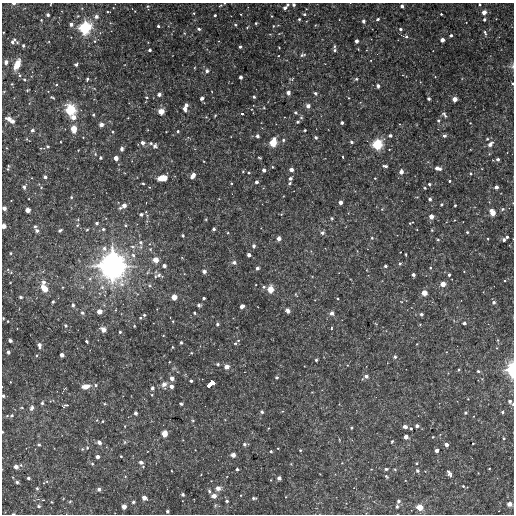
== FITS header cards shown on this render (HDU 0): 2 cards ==
NAXIS1  =                  512
NAXIS2  =                  512

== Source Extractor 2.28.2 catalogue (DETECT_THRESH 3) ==
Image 512 x 512 px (HDU 0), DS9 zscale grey, 1 PNG px = 1 image px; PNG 516 x 516 px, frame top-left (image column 1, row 512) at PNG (2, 3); no overlay
Background 3260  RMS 140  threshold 420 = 3 sigma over >= 5 px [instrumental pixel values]
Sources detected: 363; all 363 listed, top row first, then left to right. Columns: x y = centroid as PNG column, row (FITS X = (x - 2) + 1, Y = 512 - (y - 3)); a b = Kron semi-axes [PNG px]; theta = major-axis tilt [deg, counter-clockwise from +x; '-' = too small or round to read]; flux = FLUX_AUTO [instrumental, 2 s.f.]
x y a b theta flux
14 4 4 3 - 2.6e+04
51 4 3 2 - 5.7e+03
480 4 3 3 - 1.0e+04
220 5 6 3 19 9.4e+03
294 5 3 3 - 2.6e+04
148 6 5 4 - 1.1e+04
402 6 4 3 - 3.0e+04
285 7 7 3 47 4.4e+04
108 12 4 2 - 7.6e+03
484 12 4 4 - 7.8e+04
194 13 4 4 - 1.1e+04
304 14 4 3 - 1.5e+04
441 14 3 3 - 1.2e+04
48 15 3 3 - 1.8e+04
215 15 3 3 - 1.6e+04
96 16 5 5 - 2.7e+04
272 16 2 2 - 7.4e+03
299 19 3 3 - 1.4e+04
378 19 3 3 - 2.1e+04
484 19 4 3 - 2.3e+04
41 20 4 3 - 7.9e+03
306 21 3 2 - 5.9e+03
363 21 3 3 - 3.2e+04
256 23 3 3 - 1.1e+04
71 24 4 4 - 4.3e+04
235 25 4 3 - 1.2e+04
158 26 3 3 - 2.1e+04
273 26 4 3 - 7.1e+03
247 27 4 3 - 1.0e+04
85 28 11 10 - 3.9e+05
199 29 4 3 - 2.0e+04
400 29 4 4 - 2.2e+04
184 33 4 4 - 1.0e+04
485 33 7 4 -69 2.1e+04
451 35 3 3 - 2.2e+04
406 36 6 4 -18 2.2e+04
442 40 4 4 - 5.7e+04
13 41 8 4 50 3.0e+04
94 41 5 4 - 1.2e+04
356 41 3 3 - 4.0e+04
17 42 5 4 - 1.2e+04
23 46 3 3 - 1.7e+04
334 46 6 3 70 1.1e+04
240 47 3 3 - 2.1e+04
279 48 2 2 - 6.5e+03
150 50 3 3 - 2.3e+04
334 50 4 4 - 1.9e+04
303 55 9 5 11 2.2e+04
6 62 4 4 - 3.6e+04
17 64 10 5 65 1.2e+05
76 64 4 3 - 2.0e+04
512 66 7 7 - 2.3e+04
207 71 5 4 - 3.3e+04
19 75 5 3 - 1.1e+04
241 77 3 3 - 3.0e+04
435 77 4 2 - 5.7e+03
24 79 4 4 - 1.0e+04
87 79 4 3 - 1.5e+04
292 79 6 4 17 1.1e+04
356 79 5 4 - 1.5e+04
12 84 3 3 - 7.4e+03
512 84 4 3 - 1.1e+04
56 85 4 3 - 1.0e+04
378 86 4 3 - 3.6e+04
27 90 3 3 - 9.0e+03
288 93 4 3 - 5.6e+04
315 93 4 4 - 2.2e+04
159 94 4 3 - 4.2e+04
52 97 5 2 - 1.2e+04
147 97 4 3 - 1.0e+04
254 97 3 3 - 1.7e+04
202 98 4 3 - 3.3e+04
348 98 3 2 - 6.8e+03
429 99 3 3 - 2.3e+04
455 99 4 4 - 7.7e+04
186 105 4 4 - 4.0e+04
308 106 4 4 - 5.1e+04
264 108 4 3 - 8.2e+03
185 109 4 3 - 6.1e+04
70 110 10 9 - 3.0e+05
161 111 5 4 - 1.1e+05
295 112 4 4 - 1.6e+04
242 114 3 3 - 3.2e+04
444 114 8 4 -64 2.6e+04
94 115 3 3 - 1.5e+04
215 115 3 3 - 8.3e+03
73 117 7 6 - 5.6e+04
206 117 3 3 - 7.1e+03
301 117 5 4 - 1.5e+04
9 119 6 4 -15 5.5e+04
438 120 4 4 - 1.7e+04
12 121 5 4 - 3.1e+04
297 122 3 3 - 1.8e+04
342 123 3 3 - 3.2e+04
470 123 2 2 - 6.0e+03
101 124 5 4 - 4.0e+04
74 129 7 5 -84 1.3e+05
32 130 4 3 - 2.9e+04
305 130 3 3 - 1.5e+04
178 131 3 3 - 1.9e+04
113 132 3 3 - 8.5e+03
444 135 4 3 - 2.9e+04
257 136 3 3 - 3.3e+04
390 136 3 3 - 3.2e+04
316 137 4 3 - 1.8e+04
487 139 4 4 - 1.2e+04
283 140 4 3 - 1.8e+04
143 142 4 4 - 4.5e+04
273 142 8 5 70 1.8e+05
351 142 3 3 - 2.2e+04
151 143 4 3 - 1.7e+04
377 144 9 8 - 2.8e+05
490 144 11 6 44 4.2e+04
155 146 5 5 - 2.5e+04
48 147 4 4 - 1.3e+04
6 148 4 3 - 6.1e+03
42 148 5 2 - 9.9e+03
122 149 4 4 - 2.6e+04
100 157 3 3 - 2.1e+04
343 157 4 3 - 2.0e+04
116 158 4 4 - 6.4e+04
259 158 4 2 - 9.8e+03
498 159 3 3 - 2.5e+04
385 166 5 3 - 2.7e+04
272 167 3 2 - 8.5e+03
438 168 7 4 -11 6.5e+04
8 169 5 4 - 1.5e+04
291 169 4 3 - 4.9e+04
264 170 3 3 - 3.4e+04
243 171 3 3 - 9.6e+03
401 172 4 4 - 5.2e+04
249 173 3 3 - 1.1e+04
471 174 5 4 - 1.3e+04
193 176 5 3 - 7.5e+04
45 177 4 3 - 3.3e+04
162 178 9 5 10 1.4e+05
290 178 3 3 - 2.5e+04
375 178 3 3 - 9.6e+03
449 181 3 3 - 1.6e+04
256 182 3 3 - 3.3e+04
231 183 3 2 - 9.1e+03
290 183 4 3 - 1.2e+04
143 184 3 2 - 1.1e+04
429 184 4 3 - 1.5e+04
24 187 6 5 - 2.4e+04
41 187 4 4 - 1.0e+04
149 187 3 2 - 6.9e+03
496 187 4 4 - 4.2e+04
424 188 3 2 - 1.0e+04
71 197 4 3 - 1.0e+04
430 199 3 3 - 2.7e+04
341 202 3 3 - 5.3e+04
441 204 3 3 - 1.5e+04
455 205 3 2 - 1.4e+04
124 206 7 4 32 6.4e+04
4 208 4 3 - 5.1e+04
382 209 5 3 - 9.7e+03
503 209 6 5 - 1.9e+04
28 210 4 4 - 7.9e+04
492 212 7 4 -63 1.2e+05
141 214 5 4 - 2.5e+04
147 215 6 5 - 1.7e+04
431 216 4 4 - 6.6e+04
332 218 4 4 - 1.2e+04
206 219 3 3 - 9.0e+03
97 223 4 3 - 2.1e+04
411 223 5 2 - 1.1e+04
77 225 5 4 - 1.1e+04
125 225 4 4 - 1.2e+04
4 226 4 4 - 7.7e+04
35 226 4 4 - 1.5e+04
103 229 4 3 - 1.7e+04
214 229 3 3 - 2.6e+04
60 230 4 3 - 1.8e+04
87 230 4 3 - 1.1e+04
432 230 4 3 - 8.0e+03
37 231 5 5 - 2.6e+04
467 232 3 3 - 1.2e+04
228 233 3 3 - 1.1e+04
322 233 5 5 - 2.5e+04
183 236 3 3 - 1.4e+04
507 237 3 3 - 1.5e+04
279 238 4 3 - 5.1e+04
372 238 4 4 - 1.1e+04
438 240 4 3 - 1.2e+04
504 240 3 3 - 3.0e+04
140 242 6 6 - 3.0e+04
254 246 4 4 - 2.8e+04
132 247 7 6 - 2.6e+04
104 248 7 7 - 3.9e+04
400 252 2 2 - 5.9e+03
10 253 3 3 - 9.7e+03
406 254 3 2 - 7.4e+03
133 255 6 6 - 3.1e+04
249 255 4 3 - 4.6e+04
156 260 5 5 - 1.0e+05
234 262 4 4 - 3.0e+04
400 263 4 3 - 1.5e+04
112 266 29 26 -80 2.1e+06
164 266 4 3 - 3.6e+04
385 266 3 3 - 2.2e+04
257 268 3 3 - 3.0e+04
430 268 3 3 - 9.6e+03
204 271 4 3 - 4.4e+04
11 272 5 4 - 1.0e+04
148 272 6 4 70 1.3e+04
413 274 4 3 - 3.1e+04
159 275 10 6 -21 3.3e+04
449 275 3 3 - 2.2e+04
505 281 4 3 - 8.3e+03
43 282 6 6 - 3.5e+04
443 284 5 4 - 8.4e+04
63 287 4 4 - 8.0e+03
102 287 6 6 - 3.0e+04
264 287 5 4 - 1.7e+04
44 288 9 5 -49 1.3e+05
271 289 6 5 - 1.4e+05
424 293 4 4 - 9.6e+04
296 294 6 3 -63 7.7e+03
21 297 4 4 - 2.0e+04
174 297 4 4 - 1.0e+05
204 298 3 3 - 1.9e+04
53 302 3 3 - 1.4e+04
494 302 4 4 - 2.7e+04
73 305 5 4 - 2.4e+04
199 305 4 4 - 2.0e+04
242 306 5 3 - 6.5e+04
99 311 4 4 - 7.8e+04
288 311 5 5 - 3.0e+04
82 313 5 5 - 2.5e+04
194 313 3 3 - 1.5e+04
332 313 4 4 - 4.8e+04
421 314 3 3 - 2.5e+04
144 315 3 3 - 1.4e+04
3 318 3 3 - 1.1e+04
140 318 4 3 - 9.5e+03
8 321 3 2 - 9.5e+03
173 321 3 2 - 7.2e+03
464 323 3 3 - 2.1e+04
217 324 3 3 - 1.9e+04
420 324 4 2 - 6.9e+03
66 325 5 4 - 1.6e+04
134 326 3 3 - 7.2e+03
331 328 5 3 - 9.7e+03
103 329 5 4 - 7.8e+04
120 332 3 3 - 1.5e+04
238 340 4 4 - 9.9e+03
498 340 5 3 - 8.2e+03
10 341 4 3 - 3.3e+04
87 341 3 3 - 3.0e+04
181 342 3 3 - 1.6e+04
235 343 4 3 - 9.7e+03
417 344 3 3 - 6.1e+03
39 345 5 4 - 4.8e+04
172 347 3 2 - 1.0e+04
8 352 3 3 - 3.6e+04
191 353 3 3 - 7.4e+03
37 355 4 3 - 1.2e+04
62 355 4 4 - 5.1e+04
395 357 4 4 - 2.3e+04
316 360 3 3 - 1.6e+04
218 364 3 3 - 1.7e+04
227 367 4 4 - 6.8e+04
459 370 3 3 - 1.2e+04
511 370 18 9 -87 2.0e+05
478 371 3 3 - 1.4e+04
366 376 8 4 36 3.9e+04
276 377 3 3 - 2.3e+04
172 378 4 4 - 5.4e+04
191 381 3 3 - 2.0e+04
164 384 8 7 - 4.5e+04
211 384 8 4 42 2.0e+05
96 385 5 4 - 1.8e+04
85 386 9 5 9 7.4e+04
171 386 4 4 - 4.8e+04
152 388 4 3 - 2.6e+04
152 395 4 3 - 8.4e+03
3 396 3 3 - 1.9e+04
468 399 3 3 - 9.1e+03
509 401 3 3 - 3.6e+04
42 403 4 3 - 1.9e+04
439 403 2 2 - 5.4e+03
104 404 4 3 - 1.2e+04
181 404 3 3 - 1.8e+04
513 404 4 3 - 1.2e+04
65 405 7 3 19 1.6e+04
22 408 4 2 - 8.1e+03
32 408 7 5 68 3.1e+04
262 412 3 3 - 2.0e+04
503 412 4 3 - 1.6e+04
136 413 3 3 - 3.4e+04
465 413 3 3 - 1.8e+04
12 415 4 3 - 1.5e+04
7 416 4 3 - 8.7e+03
193 420 4 4 - 1.1e+04
102 421 4 3 - 1.1e+04
125 426 4 3 - 7.1e+03
417 426 3 3 - 3.7e+04
405 427 4 3 - 4.9e+04
351 428 3 3 - 1.4e+04
411 428 3 3 - 1.4e+04
2 432 3 2 - 9.1e+03
164 434 6 5 - 8.4e+04
406 437 4 4 - 5.8e+04
433 437 3 3 - 8.1e+03
504 438 4 3 - 1.1e+04
339 440 4 3 - 6.9e+03
392 441 4 3 - 1.3e+04
99 442 5 4 - 3.9e+04
125 442 6 4 90 1.2e+04
473 443 3 2 - 9.2e+03
245 444 5 3 - 2.7e+04
446 444 4 3 - 4.7e+04
39 445 4 4 - 1.8e+04
87 448 5 4 - 1.2e+04
278 448 3 2 - 5.9e+03
82 449 4 4 - 1.3e+04
300 450 3 3 - 1.1e+04
437 450 3 3 - 4.6e+04
271 451 3 3 - 1.5e+04
233 455 4 4 - 5.9e+04
121 456 3 3 - 1.1e+04
97 457 3 3 - 4.6e+04
141 462 5 4 - 3.1e+04
342 463 3 3 - 6.1e+03
416 463 3 3 - 9.4e+03
92 464 5 4 - 1.3e+04
16 466 4 4 - 6.1e+04
489 468 3 2 - 7.3e+03
237 469 3 3 - 2.8e+04
386 469 4 3 - 2.0e+04
395 469 4 3 - 1.1e+04
417 470 5 4 - 1.9e+04
449 473 8 5 -60 3.4e+04
201 474 3 2 - 5.8e+03
386 476 5 4 - 1.4e+04
28 478 3 3 - 2.0e+04
279 478 4 4 - 2.6e+04
17 482 4 4 - 1.7e+04
463 486 4 3 - 1.1e+04
37 488 4 4 - 1.6e+04
218 488 6 6 - 4.6e+04
99 489 4 4 - 2.9e+04
209 491 5 4 - 1.8e+04
183 494 3 3 - 2.5e+04
241 495 3 3 - 7.6e+03
214 496 4 4 - 7.3e+04
144 498 4 4 - 6.8e+04
254 498 4 3 - 1.9e+04
43 500 3 2 - 9.9e+03
227 501 3 3 - 2.1e+04
398 501 5 4 - 2.8e+04
51 502 3 2 - 7.0e+03
70 502 4 4 - 9.9e+03
133 502 3 3 - 2.3e+04
509 504 4 4 - 6.7e+04
215 505 6 5 - 1.3e+04
39 506 4 4 - 1.9e+04
124 506 4 4 - 7.0e+04
397 506 3 3 - 2.3e+04
420 507 6 5 - 1.3e+05
167 511 3 3 - 2.1e+04
13 514 3 2 - 1.2e+04
At the frame edge (FLAGS 8, measured only in part): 14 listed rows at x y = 14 4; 51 4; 480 4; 294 5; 512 66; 512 84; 4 208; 4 226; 3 318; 511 370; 3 396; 513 404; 2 432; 13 514

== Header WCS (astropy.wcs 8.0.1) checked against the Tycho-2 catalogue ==
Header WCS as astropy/WCSLIB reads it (CRVAL/CRPIX/CD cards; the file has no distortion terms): RA---TAN/DEC--TAN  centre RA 11:11:43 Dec +13:14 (167.93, +13.23 deg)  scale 3.52 arcsec/px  FOV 30.0' x 30.0'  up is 0 deg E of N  parity normal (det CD < 0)
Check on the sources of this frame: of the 60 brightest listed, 4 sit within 3.6 arcsec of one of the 5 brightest Tycho-2 stars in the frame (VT <= 11.51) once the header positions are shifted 1.55 arcsec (0.82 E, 1.31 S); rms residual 1.21 arcsec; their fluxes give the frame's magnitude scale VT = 24.50 - 2.5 log10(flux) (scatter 0.18 mag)
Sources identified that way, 4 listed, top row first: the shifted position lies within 3.6 arcsec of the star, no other Tycho-2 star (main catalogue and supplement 1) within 7.2 arcsec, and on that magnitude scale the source's flux lands within +1.5 / -3 mag of the star's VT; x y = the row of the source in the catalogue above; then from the Tycho-2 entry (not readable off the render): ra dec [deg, ICRS J2000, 3 dp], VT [Tycho-2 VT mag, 2 dp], TYC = Tycho-2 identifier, HIP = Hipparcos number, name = IAU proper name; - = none
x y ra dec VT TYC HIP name
85 28 168.103 +13.453 10.54 854-1204-1 - -
70 110 168.117 +13.373 10.79 854-1387-1 - -
377 144 167.809 +13.339 11.51 854-1093-1 - -
112 266 168.075 +13.221 8.35 854-1170-1 54730 -